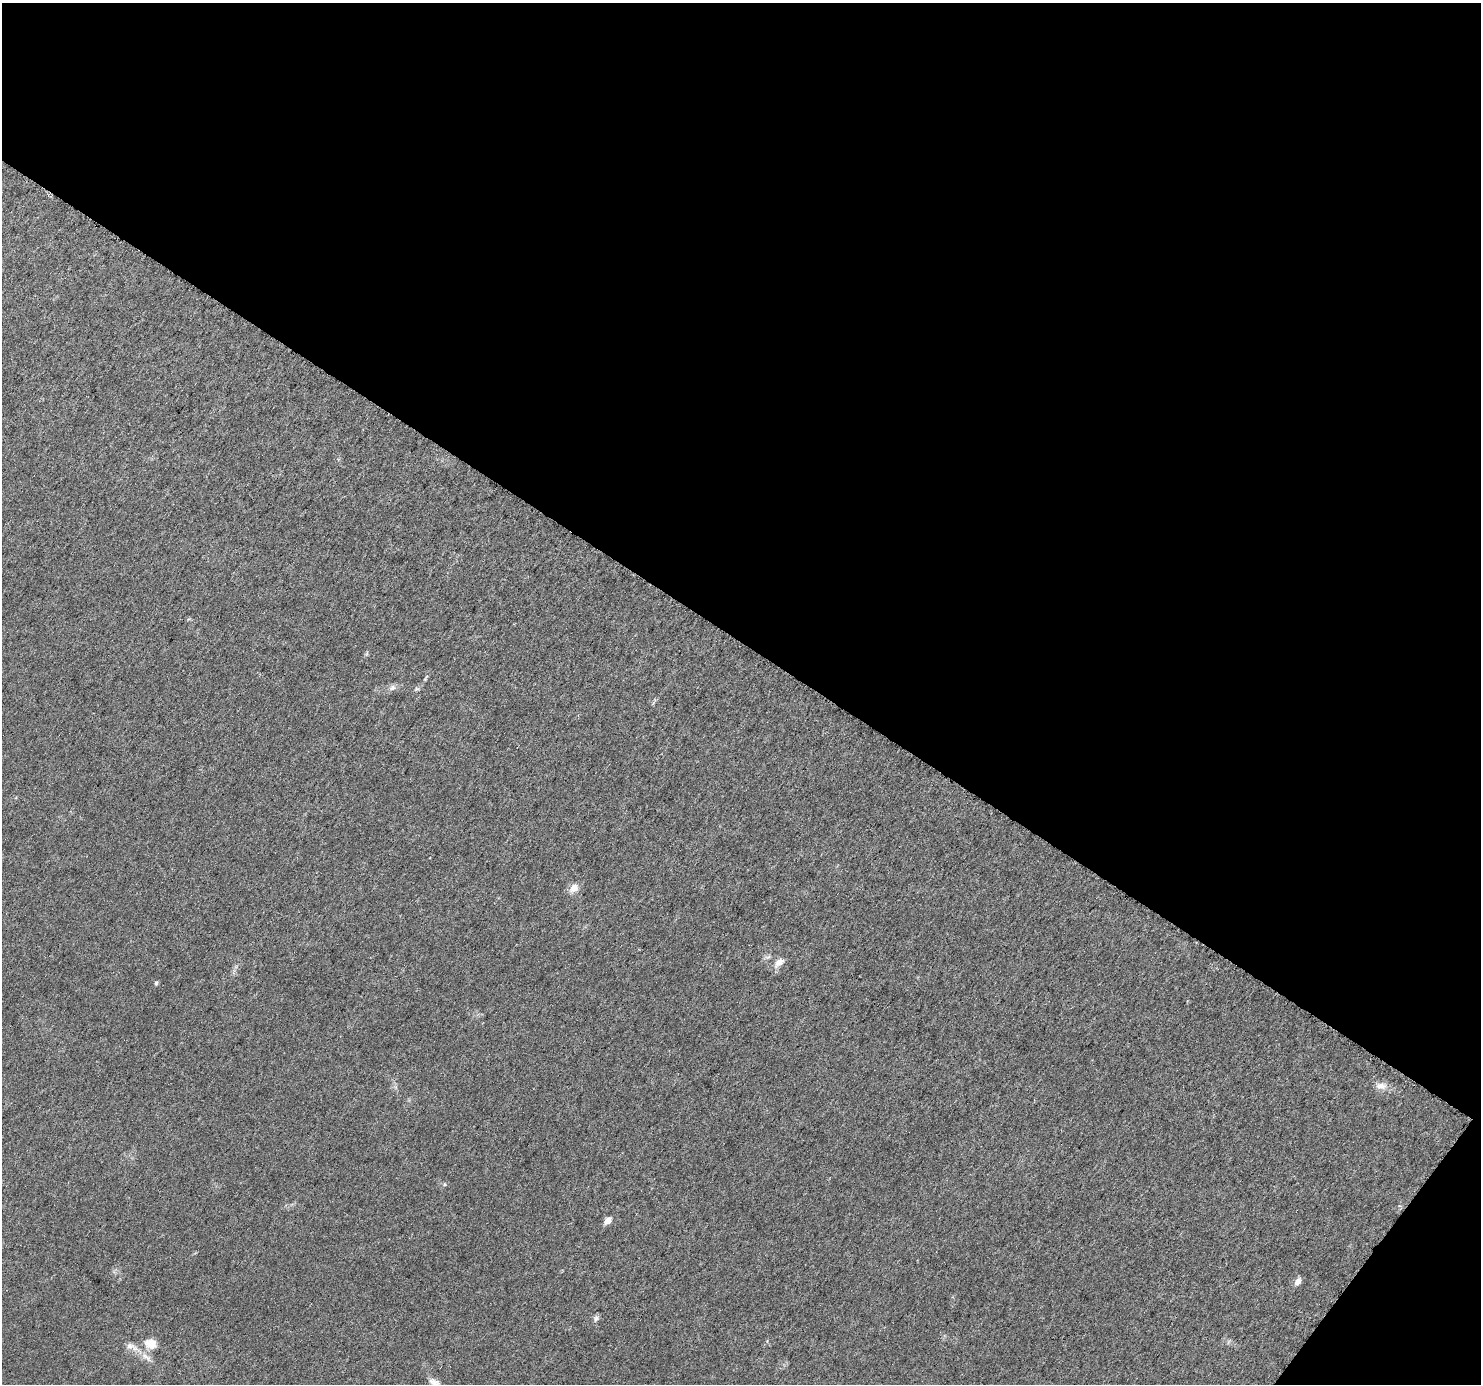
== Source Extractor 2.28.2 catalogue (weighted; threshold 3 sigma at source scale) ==
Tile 2 of 2 x 2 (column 2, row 1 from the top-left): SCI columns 1486-2964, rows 1489-2870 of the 2971 x 2995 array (HDU 1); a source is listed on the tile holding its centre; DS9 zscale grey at full resolution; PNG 1483 x 1386 px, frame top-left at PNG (2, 3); no overlay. Shown black and unused: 48% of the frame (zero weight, under 3 of 6 exposures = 1% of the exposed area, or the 3 px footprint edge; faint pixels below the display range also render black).
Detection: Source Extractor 2.28.2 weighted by HDU 2 'WHT'; one run over the whole footprint, this tile lists its part. Background 0.0287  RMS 0.0045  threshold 0.0186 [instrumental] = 3 sigma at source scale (4.09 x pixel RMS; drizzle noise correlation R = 1.36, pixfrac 0.8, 0.0396/0.0396 arcsec/px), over >= 5 px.
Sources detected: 13; all 13 listed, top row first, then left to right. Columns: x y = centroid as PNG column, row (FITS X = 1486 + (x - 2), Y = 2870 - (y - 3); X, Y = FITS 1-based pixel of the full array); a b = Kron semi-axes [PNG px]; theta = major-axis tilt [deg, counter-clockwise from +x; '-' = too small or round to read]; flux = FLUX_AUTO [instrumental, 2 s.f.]
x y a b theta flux
392 688 9 7 27 1.6
417 689 6 4 -18 0.61
574 888 11 10 - 3.4
779 962 15 8 36 2.9
156 983 6 4 79 0.73
1381 1086 15 9 -3 3.2
608 1220 8 6 45 3
1298 1281 9 6 50 2.4
596 1319 9 6 72 1.2
151 1344 16 12 -19 5.5
130 1346 14 8 -8 2.6
146 1357 15 6 -32 2.9
434 1383 18 13 -66 3.8
Isophote crosses this tile's border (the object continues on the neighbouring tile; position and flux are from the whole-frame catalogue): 1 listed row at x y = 434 1383